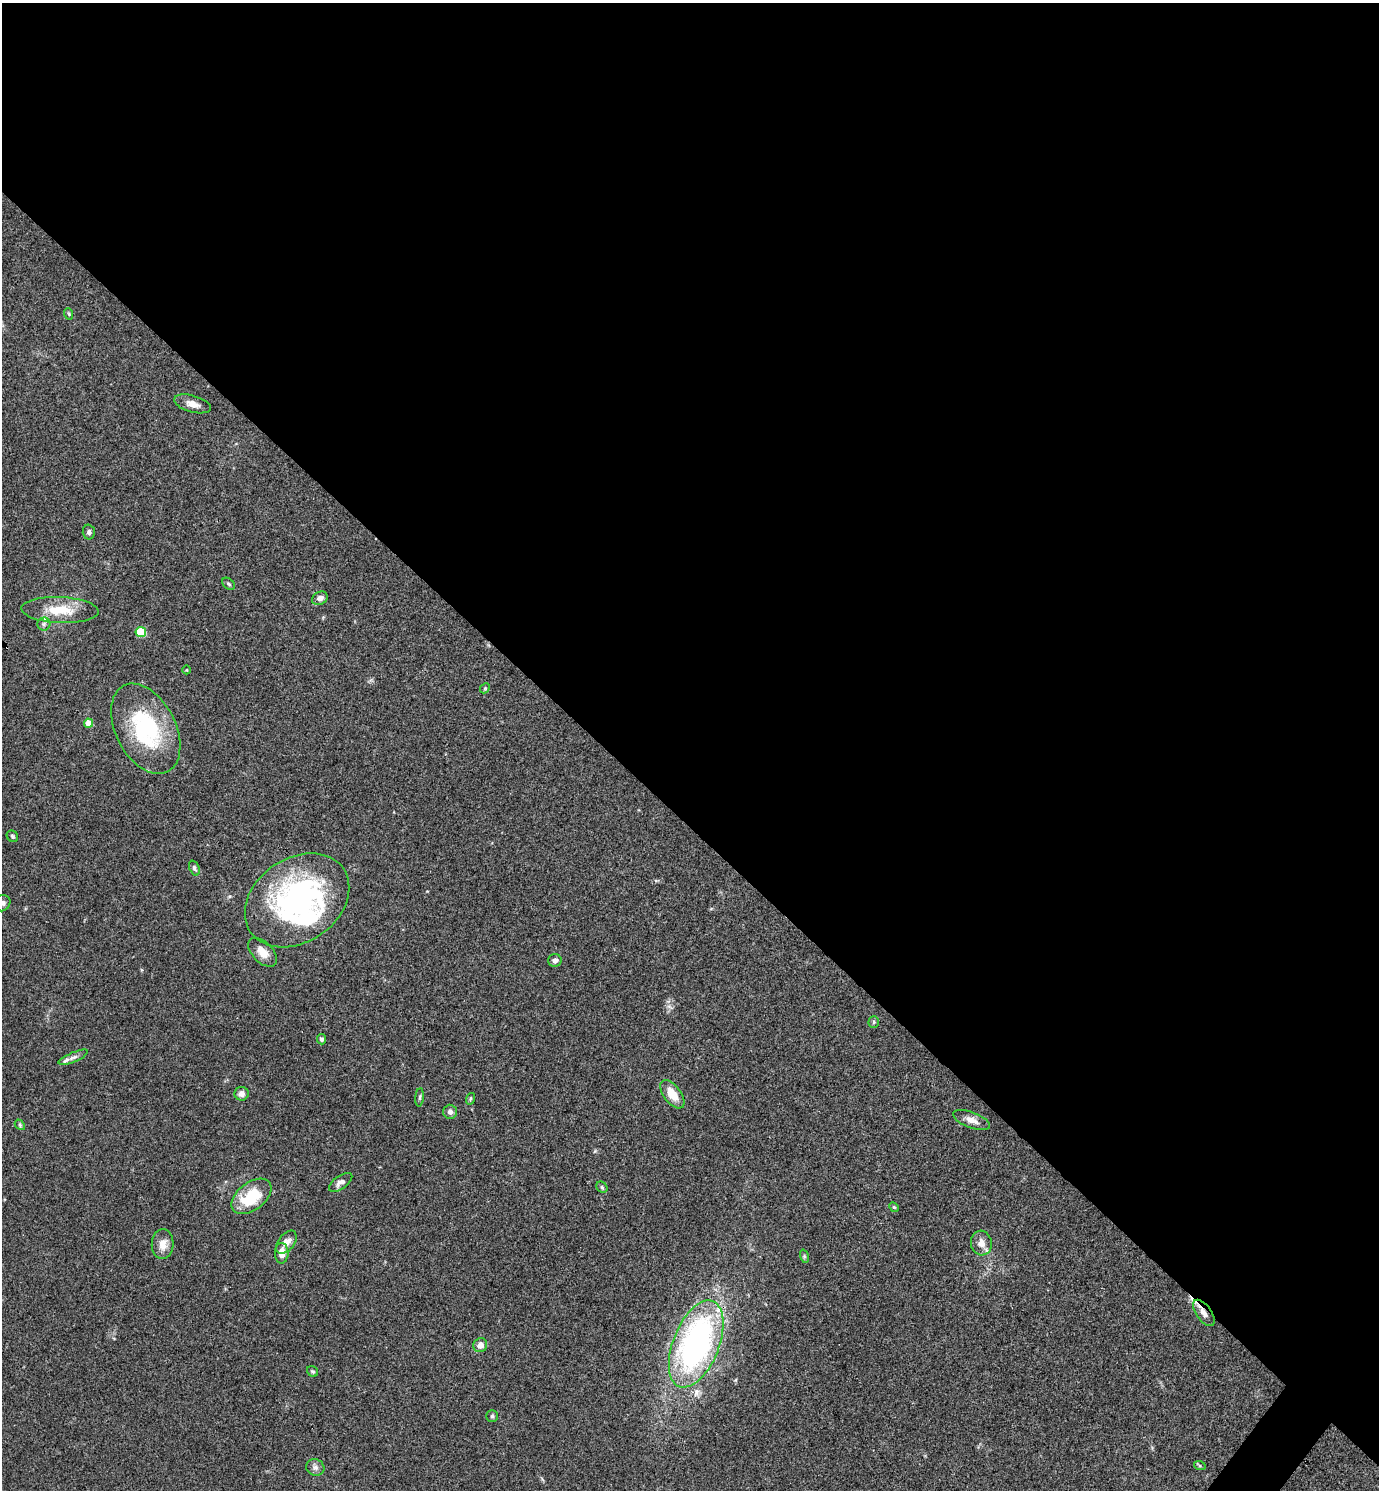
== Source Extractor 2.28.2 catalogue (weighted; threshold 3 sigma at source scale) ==
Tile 3 of 4 x 4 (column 3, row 1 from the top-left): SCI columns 2910-4286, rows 4468-5955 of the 5959 x 5956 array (HDU 1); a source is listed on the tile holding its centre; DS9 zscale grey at full resolution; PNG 1381 x 1492 px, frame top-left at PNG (2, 3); each listed source drawn as its Kron ellipse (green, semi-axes under 4 px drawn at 4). Shown black and unused: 56% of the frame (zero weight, under 3 of 4 exposures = <1% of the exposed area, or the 3 px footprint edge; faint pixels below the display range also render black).
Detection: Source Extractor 2.28.2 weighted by HDU 2 'WHT'; one run over the whole footprint, this tile lists its part. Background 0.0891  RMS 0.0065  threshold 0.0292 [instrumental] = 3 sigma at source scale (4.5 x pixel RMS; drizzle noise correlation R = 1.50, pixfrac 1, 0.05/0.05 arcsec/px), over >= 5 px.
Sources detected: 49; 2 inside a brighter object's white glare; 1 cosmic-ray / hot-pixel residue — neither listed nor drawn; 2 inside a brighter listed object's ellipse — not listed separately; the other 44 listed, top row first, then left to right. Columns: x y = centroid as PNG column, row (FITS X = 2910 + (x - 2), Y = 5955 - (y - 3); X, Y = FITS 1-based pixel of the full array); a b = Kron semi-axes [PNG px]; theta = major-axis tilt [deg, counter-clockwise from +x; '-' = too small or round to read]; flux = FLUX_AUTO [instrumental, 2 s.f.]
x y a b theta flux
69 314 6 3 -72 0.7
192 404 19 8 -15 5.1
89 532 7 6 - 1.6
228 584 7 5 -41 1.1
320 598 8 6 30 2.6
60 610 39 13 -3 19
44 624 6 6 - 1.9
141 632 5 5 - 31
187 670 4 3 - 0.45
485 688 6 4 47 0.78
88 723 5 4 - 11
146 729 48 30 -63 66
12 836 6 5 - 1.1
194 868 8 5 -68 1.5
297 900 56 42 34 150
2 903 8 7 - 2.2
263 952 18 10 -46 6.9
555 960 7 6 - 2.5
874 1022 6 5 - 0.95
322 1039 5 4 - 1.4
73 1057 16 5 23 2.5
241 1094 7 7 - 3.6
672 1094 16 8 -53 12
420 1097 9 3 85 1
470 1099 6 3 71 0.8
450 1112 7 7 - 2.3
972 1120 19 8 -21 5
20 1125 6 4 -49 0.92
341 1182 13 6 35 2.9
602 1187 6 5 - 0.9
251 1196 23 14 37 27
894 1207 5 4 - 0.8
286 1242 13 8 51 5.2
981 1243 12 10 -77 5.3
163 1244 15 11 85 6.7
282 1253 10 6 -89 6.6
804 1256 7 4 -72 0.96
1204 1313 15 7 -54 4.4
696 1344 46 23 68 190
480 1345 7 7 - 4.5
312 1371 6 5 - 1.1
492 1416 5 5 - 1.1
1200 1466 6 4 -19 0.9
315 1467 9 8 - 2.6
Overlapping masked pixels (flux is a lower limit): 1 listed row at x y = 1204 1313
Isophote crosses this tile's border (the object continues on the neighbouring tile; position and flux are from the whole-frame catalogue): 1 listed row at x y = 2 903